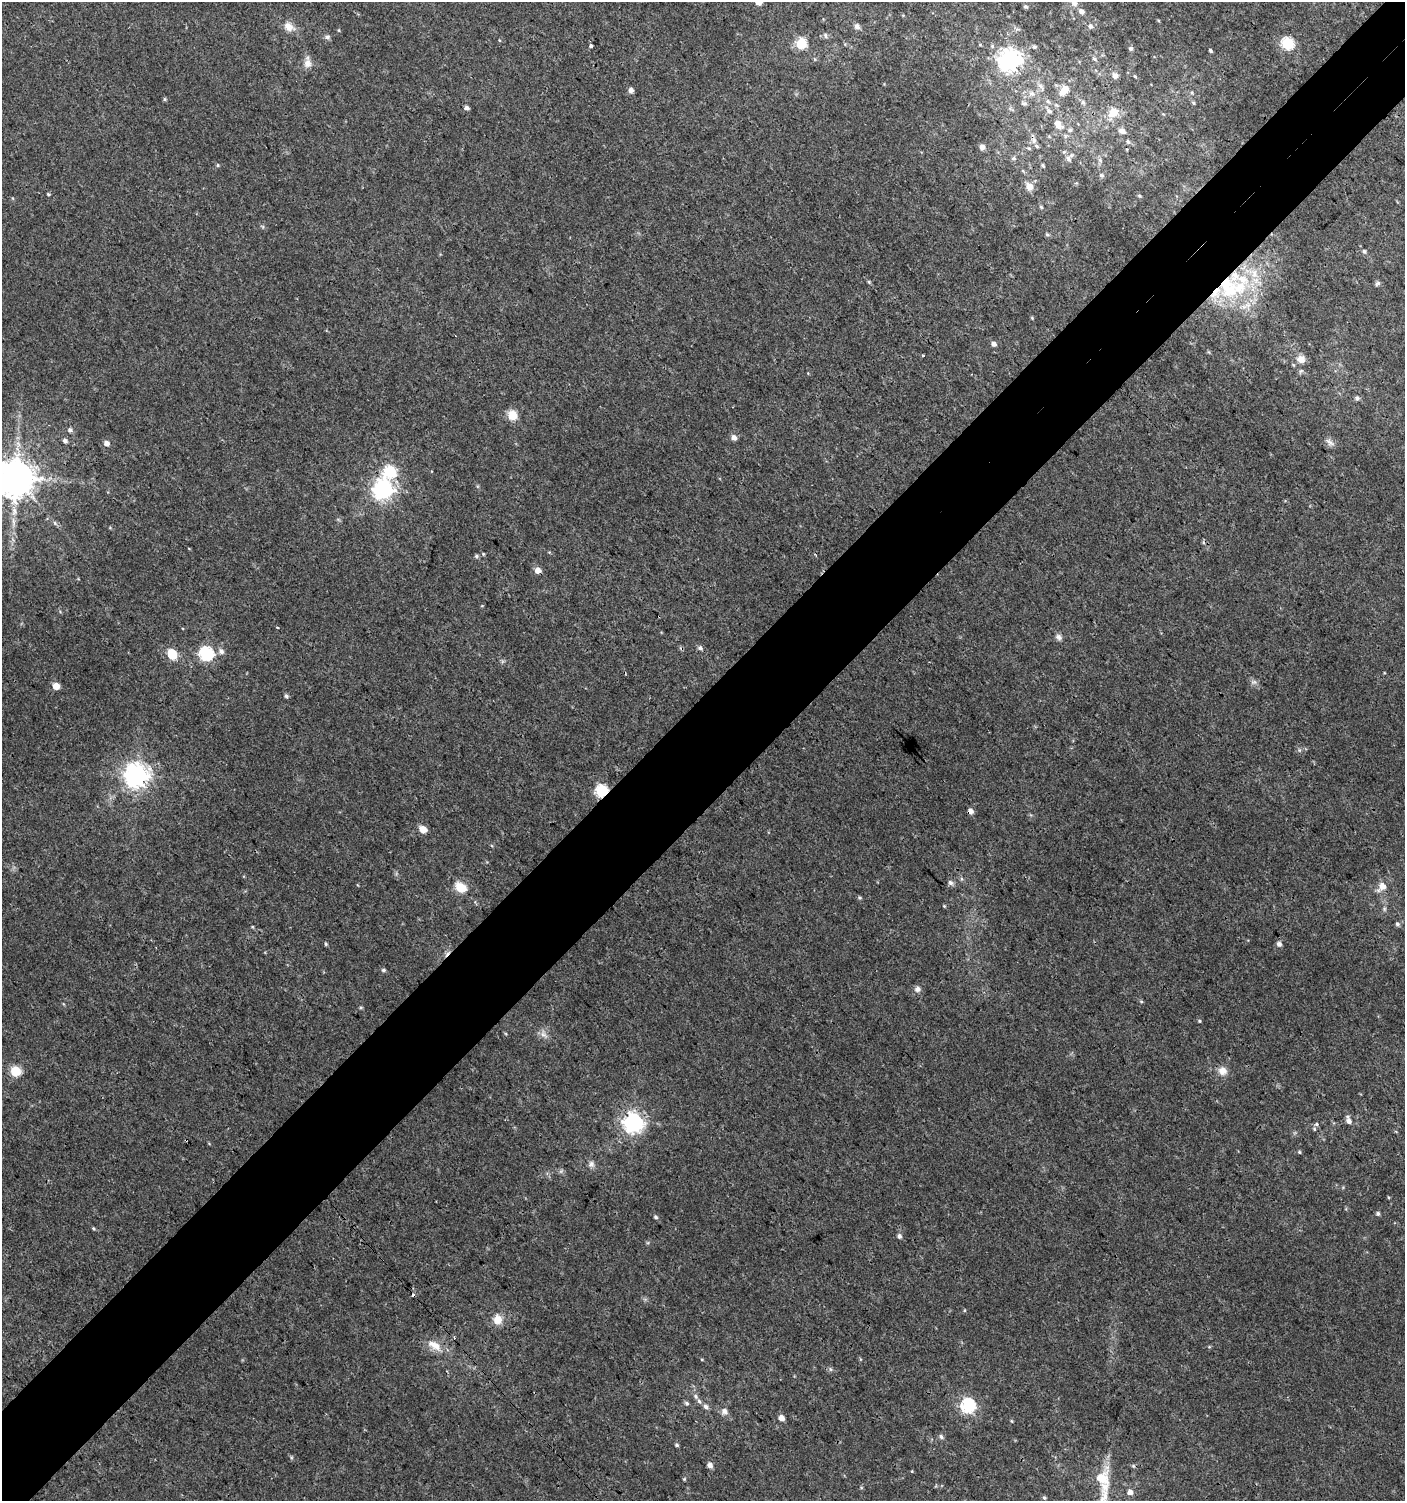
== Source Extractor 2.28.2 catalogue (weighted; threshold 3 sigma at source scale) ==
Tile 10 of 4 x 4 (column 2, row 3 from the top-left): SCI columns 1607-3009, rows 1531-3029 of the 6060 x 6084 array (HDU 1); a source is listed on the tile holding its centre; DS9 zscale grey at full resolution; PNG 1407 x 1503 px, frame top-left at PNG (2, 2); no overlay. Shown black and unused: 8% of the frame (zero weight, under 3 of 4 exposures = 4% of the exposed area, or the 3 px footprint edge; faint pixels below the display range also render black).
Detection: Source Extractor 2.28.2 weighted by HDU 2 'WHT'; one run over the whole footprint, this tile lists its part. Background 0.00434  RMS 0.0022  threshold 0.00968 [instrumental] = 3 sigma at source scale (4.5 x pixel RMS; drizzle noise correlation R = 1.50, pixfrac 1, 0.0396/0.0396 arcsec/px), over >= 5 px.
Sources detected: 139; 1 inside a brighter object's white glare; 2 cosmic-ray / hot-pixel residue — not listed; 7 inside a brighter listed object's ellipse — not listed separately; the other 129 listed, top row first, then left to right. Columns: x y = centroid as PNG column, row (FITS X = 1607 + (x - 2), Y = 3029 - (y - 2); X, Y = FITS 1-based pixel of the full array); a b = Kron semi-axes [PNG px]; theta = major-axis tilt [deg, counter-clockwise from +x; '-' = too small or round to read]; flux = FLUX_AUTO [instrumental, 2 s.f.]
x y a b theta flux
1074 3 10 7 1 0.96
1025 6 6 4 -40 0.44
1081 11 6 5 - 0.91
857 26 7 7 - 0.86
1090 26 7 6 - 0.64
289 27 16 11 -32 2
825 35 7 5 -75 0.5
327 37 8 5 9 0.55
801 43 6 6 - 16
1287 43 6 6 - 26
591 45 4 3 - 1.5
980 45 5 3 - 0.19
1034 47 5 5 - 0.43
1131 48 6 5 - 0.48
1210 50 4 3 - 0.35
1094 59 7 5 -28 0.46
1010 60 8 8 - 150
307 63 14 10 -88 1.6
1115 75 8 8 - 1
1135 76 5 4 - 0.24
1040 86 8 6 -45 0.73
1065 89 11 11 - 2
631 90 5 5 - 0.96
1032 93 8 6 -68 0.67
1192 93 6 3 -73 0.26
164 99 6 4 -90 0.26
1048 101 6 5 - 0.45
1083 102 6 5 - 0.43
1193 103 5 4 - 0.32
1056 105 6 4 -32 0.33
466 108 5 4 - 0.63
1049 111 8 5 -44 0.72
1113 112 14 9 47 3.5
1058 124 12 7 -56 1.9
1070 130 5 5 - 0.38
1122 131 9 7 -12 1.1
1034 140 9 7 -87 0.94
1128 142 6 5 - 0.39
982 147 5 5 - 1.4
1029 148 6 3 -19 0.27
1013 158 6 6 - 0.49
1069 159 9 6 -60 0.76
1100 160 7 5 -47 0.49
218 165 6 4 89 0.23
1043 165 5 3 - 0.3
1101 175 6 5 - 0.43
1030 186 10 8 -49 1.8
48 194 5 3 - 0.22
1139 196 6 4 -19 0.26
1041 207 5 4 - 0.3
1047 235 6 4 -2 0.31
1364 251 6 5 - 0.44
869 282 5 4 - 0.28
1378 283 8 5 38 0.5
1231 291 33 20 22 14
1248 305 10 9 - 1.6
1032 318 5 3 - 0.2
994 344 6 5 - 0.82
923 355 3 3 - 0.39
1301 359 10 9 - 1.6
1357 398 6 5 - 0.5
512 415 10 9 - 3.3
70 430 6 6 - 0.63
734 437 6 5 - 1.2
65 441 6 5 - 0.68
1330 442 13 6 -34 0.92
106 443 6 5 - 1.2
390 471 7 6 - 22
15 478 10 10 - 670
383 489 8 7 - 110
476 556 5 5 - 0.37
538 570 6 6 - 1.5
277 627 3 3 - 0.23
1059 637 9 6 -42 0.74
700 648 6 6 - 0.55
221 651 8 6 -44 0.83
206 653 7 6 - 37
172 654 6 5 - 11
1254 682 8 6 19 0.59
56 686 5 5 - 2.5
286 696 5 4 - 0.44
136 775 8 8 - 200
602 791 6 6 - 29
971 811 5 5 - 1.3
423 829 6 5 - 2.8
962 879 6 4 -71 0.31
950 883 7 6 - 0.64
1382 886 11 8 51 2.2
461 887 12 9 -32 3.9
859 898 5 5 - 0.31
944 906 4 3 - 0.22
1397 924 6 5 - 0.51
326 944 5 4 - 0.28
1279 944 6 6 - 0.79
383 970 6 4 -1 0.37
917 989 8 7 - 0.82
1141 1001 5 4 - 0.26
1199 1021 5 4 - 0.24
544 1034 13 8 -58 1.2
15 1071 6 5 - 14
1222 1071 12 11 - 1.7
1349 1120 10 6 -72 1.1
634 1122 7 7 - 120
1317 1124 6 5 - 0.41
1314 1129 5 4 - 0.28
1299 1152 4 4 - 0.25
591 1164 9 8 - 0.78
1388 1197 5 3 - 0.2
1378 1214 5 5 - 0.41
656 1217 5 4 - 0.36
93 1228 5 4 - 0.25
899 1236 6 5 - 0.6
497 1319 13 11 81 2.4
435 1345 22 10 -30 3
830 1369 6 4 -70 0.34
699 1401 8 6 -55 0.72
687 1403 7 4 -28 0.39
968 1405 6 6 - 42
706 1407 7 6 - 0.67
724 1411 7 7 - 0.94
781 1418 5 5 - 1.5
941 1437 7 5 -48 0.49
677 1445 5 4 - 0.34
710 1465 6 5 - 0.99
1133 1466 6 4 44 0.26
684 1479 5 4 - 0.22
1102 1479 22 13 -72 6.1
1130 1492 5 5 - 0.97
1044 1498 5 4 - 0.3
Overlapping masked pixels (flux is a lower limit): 3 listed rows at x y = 1231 291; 602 791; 971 811
Isophote crosses this tile's border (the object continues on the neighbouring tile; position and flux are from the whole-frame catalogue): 1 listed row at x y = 15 478